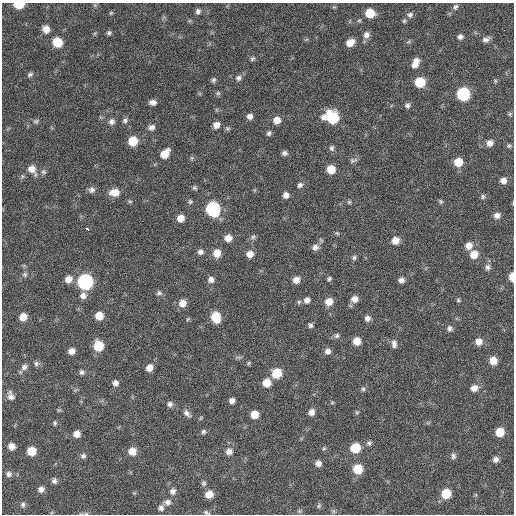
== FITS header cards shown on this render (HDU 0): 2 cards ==
NAXIS1  =                  512 / Axis length
NAXIS2  =                  512 / Axis length

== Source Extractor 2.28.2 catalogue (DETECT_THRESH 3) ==
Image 512 x 512 px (HDU 0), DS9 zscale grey, 1 PNG px = 1 image px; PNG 516 x 516 px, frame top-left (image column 1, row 512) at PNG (2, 3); no overlay
Background 199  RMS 14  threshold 43.3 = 3 sigma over >= 5 px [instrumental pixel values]
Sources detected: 155; all 155 listed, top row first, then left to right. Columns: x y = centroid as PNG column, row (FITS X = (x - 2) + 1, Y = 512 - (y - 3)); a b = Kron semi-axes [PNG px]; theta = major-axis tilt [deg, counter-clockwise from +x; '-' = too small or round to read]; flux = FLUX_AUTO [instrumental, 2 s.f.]
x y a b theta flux
19 5 7 5 0 22000
455 7 8 6 73 2500
198 11 7 6 - 3000
111 13 6 4 45 1200
370 13 7 7 - 21000
410 15 8 7 - 3100
359 20 6 5 - 1300
404 21 6 5 - 1500
46 29 8 7 - 7800
109 33 6 5 - 1800
366 35 8 7 - 4600
460 37 7 6 - 3200
486 39 9 6 20 3700
57 42 8 7 - 21000
408 42 7 4 19 1500
350 43 8 6 31 9800
252 59 6 5 - 1800
415 63 12 7 65 8300
30 74 7 5 24 2200
238 78 8 7 - 3400
213 80 7 5 76 2000
495 81 6 4 73 1200
420 82 7 7 - 30000
218 93 6 6 - 1700
463 94 8 8 - 89000
152 102 7 5 -11 4100
408 105 7 6 - 2800
510 114 6 5 - 1400
250 116 6 6 - 4300
323 117 7 7 - 4300
332 117 10 8 -58 55000
125 120 8 6 59 2600
277 120 7 7 - 8600
36 121 7 6 - 2000
112 122 8 7 - 3900
216 125 7 7 - 5800
151 127 8 7 - 4000
269 133 7 5 64 2200
133 141 7 7 - 23000
490 143 7 7 - 5500
509 146 5 5 - 1500
332 148 8 6 -76 2400
284 153 6 5 - 2900
165 154 10 7 48 14000
192 158 6 5 - 1500
353 160 11 5 20 2500
458 162 7 7 - 16000
32 169 13 9 -52 9200
331 169 7 7 - 16000
43 172 7 6 - 2400
503 181 6 6 - 5700
300 185 7 6 - 2900
195 188 6 6 - 1800
91 190 8 8 - 3600
115 192 10 8 5 12000
286 195 6 6 - 4800
483 196 6 5 - 1700
441 201 6 5 - 1500
190 202 6 6 - 1800
349 202 5 5 - 1400
213 209 9 8 - 110000
497 215 7 6 - 4700
180 218 7 7 - 9200
87 229 4 3 - 7100
337 233 6 4 -44 1200
253 237 7 5 14 2100
228 238 7 7 - 7600
395 240 7 7 - 9000
469 245 8 8 - 7300
315 247 8 7 - 4700
200 252 7 7 - 3500
217 253 8 7 - 10000
250 254 7 7 - 6800
474 254 8 8 - 12000
354 257 7 5 88 2000
488 267 8 7 - 3500
25 274 7 6 - 2400
512 277 7 4 89 12000
68 279 9 7 40 7900
329 279 5 5 - 1800
211 280 7 7 - 4500
296 280 7 7 - 6600
401 280 6 5 - 4100
85 282 8 8 - 190000
159 293 7 6 - 2300
83 296 8 7 - 5200
354 299 8 7 - 6200
307 300 8 7 - 4400
458 300 5 5 - 1500
329 302 7 7 - 9100
182 303 8 7 - 8200
99 316 7 7 - 12000
23 317 7 6 - 10000
216 317 8 7 - 25000
367 318 7 6 - 4000
310 325 6 5 - 2200
450 329 7 6 - 2800
337 336 7 6 - 2500
357 341 7 7 - 12000
479 341 7 7 - 7300
394 344 10 6 -82 4200
98 346 8 7 - 27000
71 351 6 6 - 6000
328 351 7 7 - 4300
493 361 7 7 - 11000
36 363 7 7 - 2600
248 363 5 5 - 1300
24 367 10 8 37 4200
149 368 7 6 - 7100
82 372 6 6 - 2700
277 373 8 8 - 24000
115 383 8 7 - 3700
266 383 8 8 - 12000
474 388 8 7 - 6400
363 389 6 5 - 1900
11 396 12 8 -71 5100
232 401 6 5 - 4400
332 403 6 4 1 1200
170 404 7 7 - 3200
59 410 5 5 - 1200
311 412 7 6 - 5200
357 412 5 5 - 1300
187 413 10 6 -43 3900
254 414 7 7 - 12000
55 423 6 4 -83 1600
203 432 6 6 - 2100
500 432 7 7 - 15000
77 434 7 6 - 7000
369 443 7 6 - 2200
11 446 7 6 - 6200
324 448 5 5 - 1400
355 448 8 7 - 25000
31 451 7 7 - 16000
132 451 8 8 - 9000
229 451 8 8 - 5300
83 456 7 7 - 2700
453 456 8 6 -82 2700
495 459 7 6 - 3900
318 463 7 6 - 4500
358 469 8 8 - 22000
9 474 8 7 - 3000
54 481 6 6 - 3000
204 483 7 6 - 2300
41 489 7 6 - 4100
173 491 9 8 - 4300
209 494 8 7 - 10000
446 494 8 7 - 23000
167 502 9 8 - 4900
23 505 7 6 - 2300
319 506 7 6 - 1700
161 508 8 7 - 3500
299 511 5 5 - 1500
333 511 7 4 -72 1500
206 512 8 5 -24 2000
86 513 6 4 0 1400
At the frame edge (FLAGS 8, measured only in part): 4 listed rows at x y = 19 5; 512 277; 206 512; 86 513